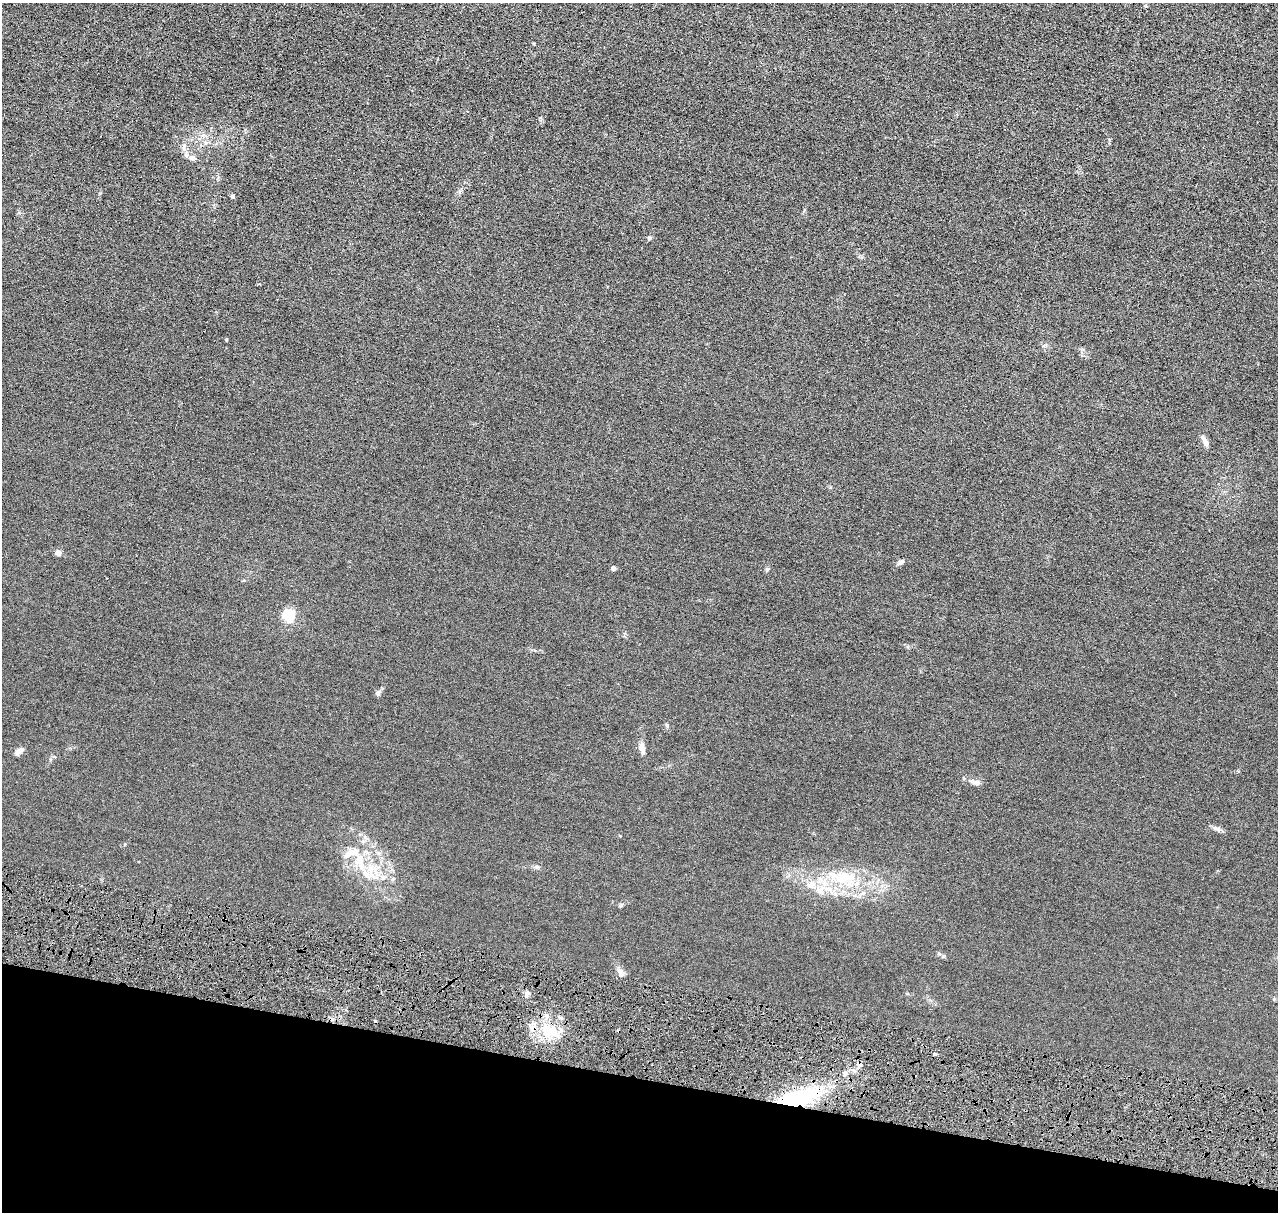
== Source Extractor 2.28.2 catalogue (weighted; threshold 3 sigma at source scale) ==
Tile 15 of 4 x 4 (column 3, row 4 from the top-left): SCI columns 2571-3846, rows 252-1461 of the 5140 x 5218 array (HDU 1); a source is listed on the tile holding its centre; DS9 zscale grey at full resolution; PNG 1280 x 1214 px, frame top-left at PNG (2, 3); no overlay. Shown black and unused: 11% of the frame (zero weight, under 4 of 8 exposures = <1% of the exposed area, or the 3 px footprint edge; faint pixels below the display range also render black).
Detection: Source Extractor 2.28.2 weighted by HDU 2 'WHT'; one run over the whole footprint, this tile lists its part. Background 0.0119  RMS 0.0042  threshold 0.0172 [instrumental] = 3 sigma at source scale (4.09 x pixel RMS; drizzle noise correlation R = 1.36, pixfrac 0.8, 0.05/0.05 arcsec/px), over >= 5 px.
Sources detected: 28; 1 cosmic-ray / hot-pixel residue — not listed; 4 inside a brighter listed object's ellipse — not listed separately; the other 23 listed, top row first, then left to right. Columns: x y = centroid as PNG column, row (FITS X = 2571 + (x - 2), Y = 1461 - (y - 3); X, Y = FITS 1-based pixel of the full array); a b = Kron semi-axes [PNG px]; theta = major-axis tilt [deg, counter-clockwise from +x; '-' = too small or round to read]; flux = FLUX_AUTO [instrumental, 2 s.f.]
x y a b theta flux
193 158 12 7 -26 1.6
233 196 4 4 - 0.79
649 238 6 5 - 0.53
1205 441 15 5 -59 1.6
58 553 6 5 - 1.8
901 562 8 5 25 0.96
614 568 5 5 - 0.76
767 569 5 5 - 0.49
289 616 6 5 - 43
378 693 8 6 63 0.91
642 748 14 7 -81 2
19 751 12 6 33 1.5
975 782 15 6 -13 1.7
1215 828 14 4 -24 1.3
359 860 18 14 67 6.9
366 874 16 8 -49 3.8
844 878 29 17 7 14
811 885 16 7 10 3
820 891 14 8 -39 2.7
621 973 11 7 -72 1.5
527 993 7 5 20 0.98
547 1032 22 10 -73 7.1
798 1098 53 17 15 35
Overlapping masked pixels (flux is a lower limit): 1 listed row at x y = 798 1098
Unlisted compact peaks at least as high as the median listed source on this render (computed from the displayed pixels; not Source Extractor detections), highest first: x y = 667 725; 226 340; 621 905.